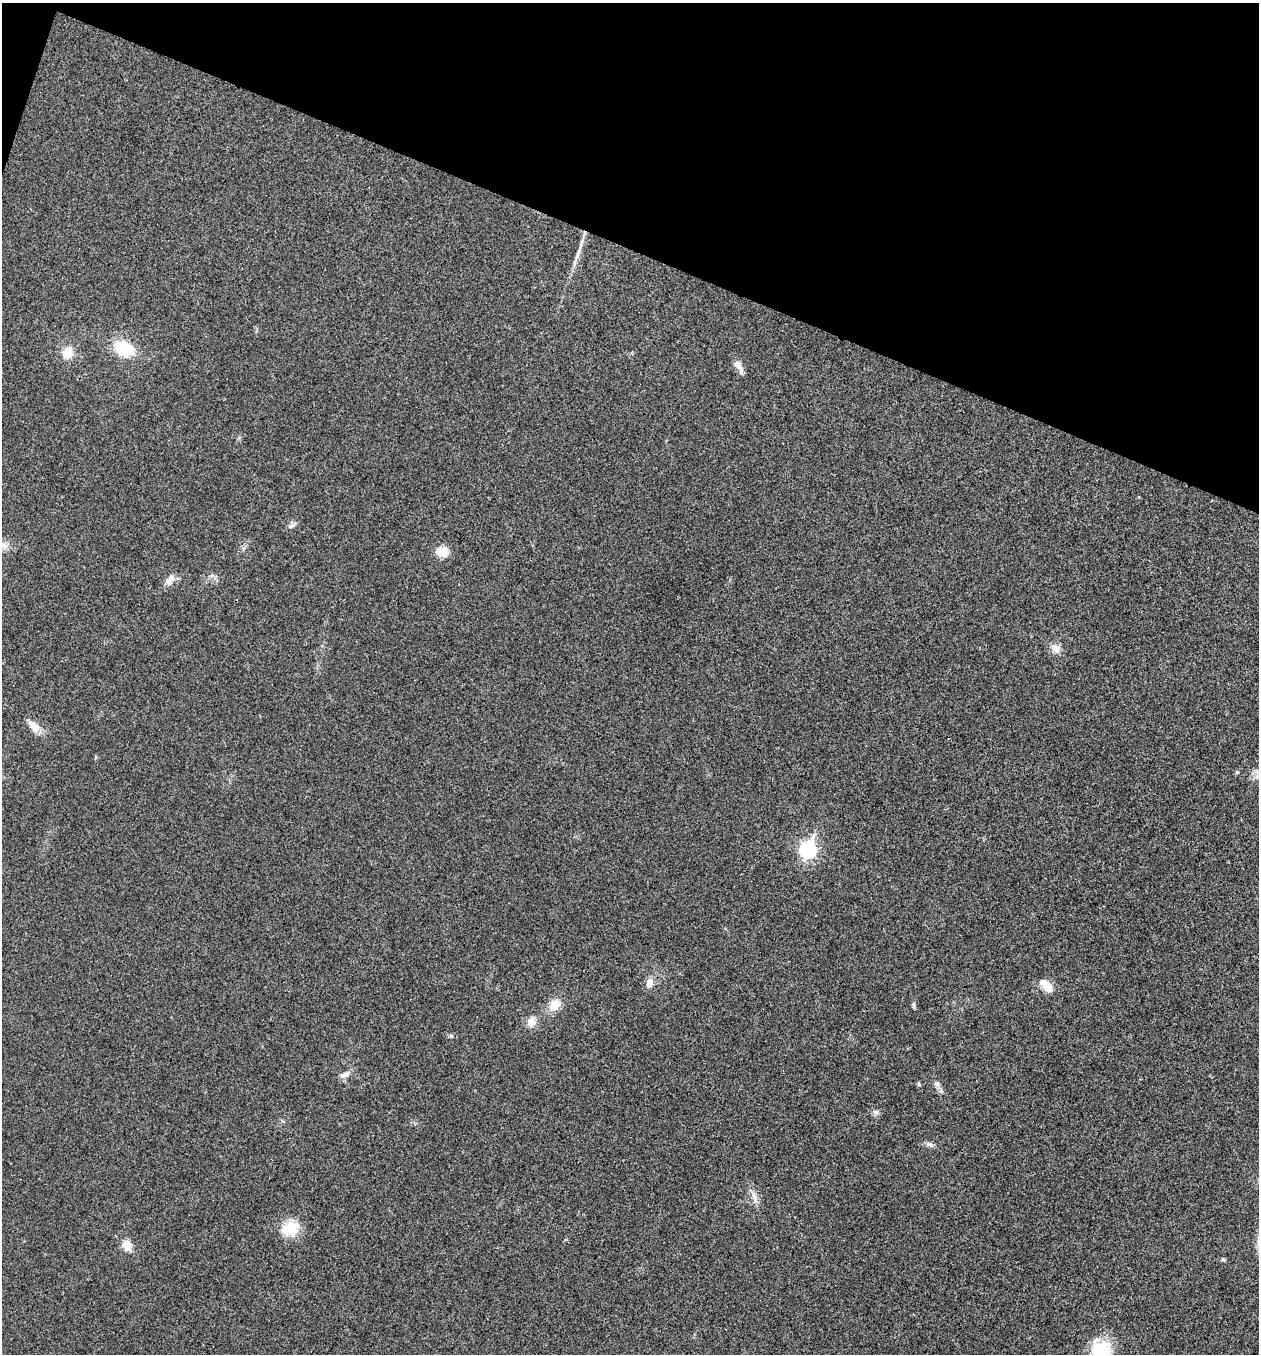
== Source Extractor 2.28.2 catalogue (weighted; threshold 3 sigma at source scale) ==
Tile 2 of 4 x 4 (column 2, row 1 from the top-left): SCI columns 1393-2649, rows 4063-5414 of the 5430 x 5416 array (HDU 1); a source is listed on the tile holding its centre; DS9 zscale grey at full resolution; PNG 1261 x 1356 px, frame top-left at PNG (2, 3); no overlay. Shown black and unused: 19% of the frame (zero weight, under 3 of 4 exposures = <1% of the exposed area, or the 3 px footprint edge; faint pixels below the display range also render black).
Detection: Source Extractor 2.28.2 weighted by HDU 2 'WHT'; one run over the whole footprint, this tile lists its part. Background 0.0236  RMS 0.0054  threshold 0.0242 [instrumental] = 3 sigma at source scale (4.5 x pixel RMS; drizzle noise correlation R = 1.50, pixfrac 1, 0.05/0.05 arcsec/px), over >= 5 px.
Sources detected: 31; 1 inside a brighter listed object's ellipse — not listed separately; the other 30 listed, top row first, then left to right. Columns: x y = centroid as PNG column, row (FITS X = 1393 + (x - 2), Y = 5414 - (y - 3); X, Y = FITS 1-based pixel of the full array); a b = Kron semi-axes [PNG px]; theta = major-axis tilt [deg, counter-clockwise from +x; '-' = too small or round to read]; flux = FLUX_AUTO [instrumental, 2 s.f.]
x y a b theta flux
580 247 28 5 73 5.6
124 349 23 16 -24 19
67 353 11 11 - 8.1
738 366 19 7 -59 3.6
291 526 8 6 15 1.6
4 545 13 8 -16 3.5
442 552 15 12 6 6.6
211 576 7 4 18 1.1
170 580 16 8 51 3.8
1055 649 13 9 -41 3.9
34 726 19 10 -47 5.4
1237 772 5 5 - 0.64
1257 776 9 6 50 1.9
808 850 8 7 - 120
649 983 12 9 75 3.8
1048 988 12 9 -47 6.2
555 1005 14 11 51 7.7
913 1005 10 4 -85 0.98
532 1022 12 10 67 4.5
451 1036 6 4 -43 0.72
345 1075 16 6 17 2.7
919 1084 6 5 - 0.75
937 1084 9 7 -37 1.7
876 1112 9 6 -16 1.6
930 1144 11 6 -11 1.9
755 1198 15 5 -78 2.7
290 1228 23 17 20 13
127 1246 14 11 -61 5.2
1223 1260 6 4 -1 0.75
1101 1351 26 23 73 25
Isophote crosses this tile's border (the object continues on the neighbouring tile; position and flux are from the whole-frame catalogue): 3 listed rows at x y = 4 545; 1257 776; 1101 1351